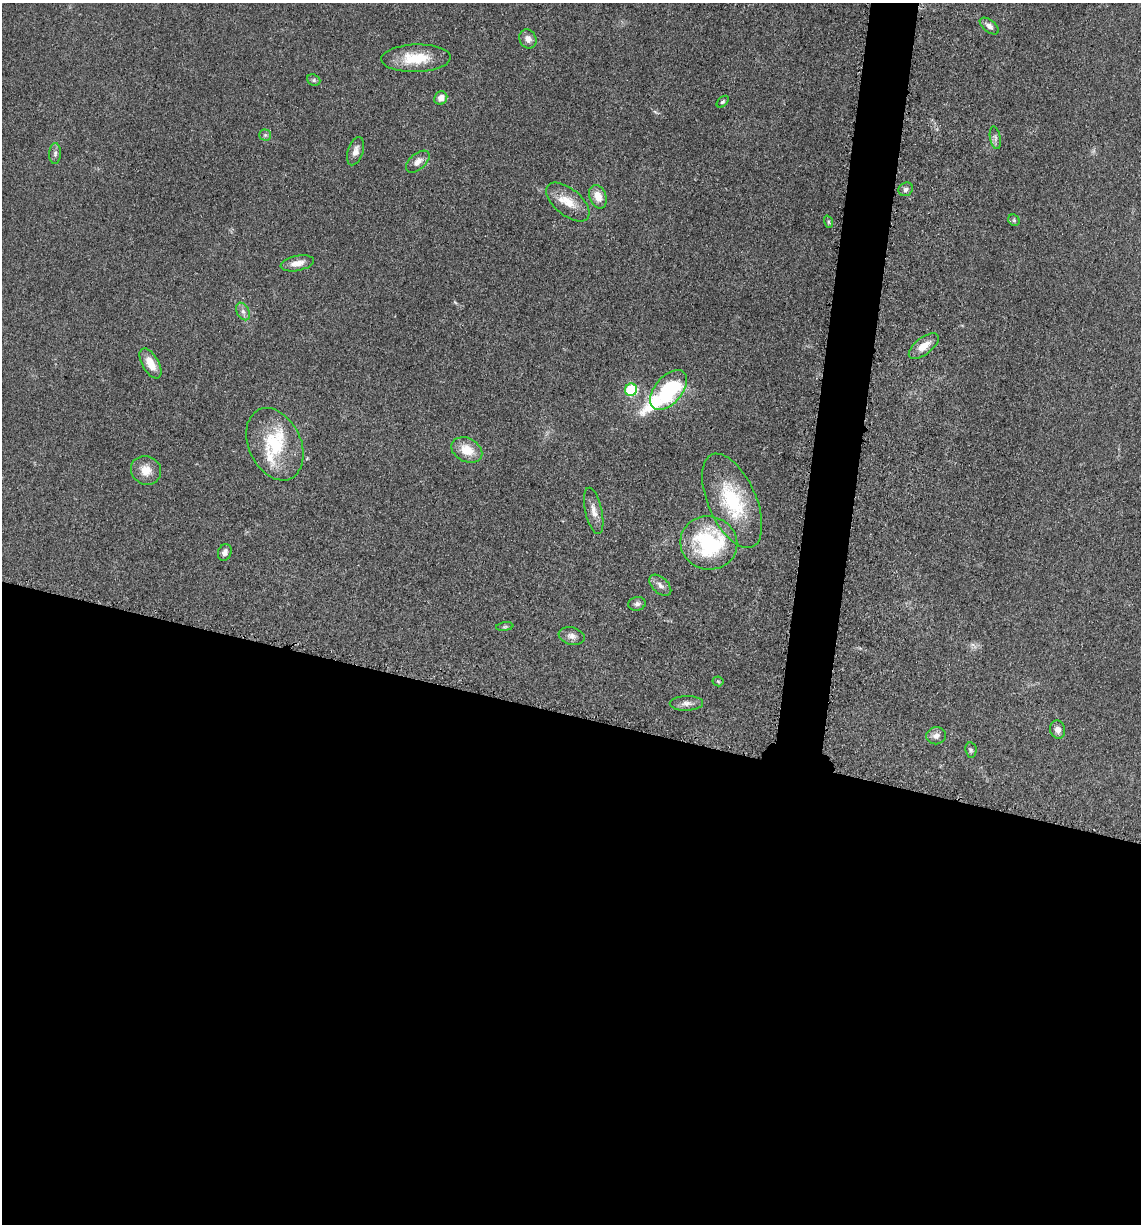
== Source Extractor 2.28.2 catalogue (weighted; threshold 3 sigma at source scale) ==
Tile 14 of 4 x 4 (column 2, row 4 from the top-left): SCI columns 1386-2524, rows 21-1242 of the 4980 x 4922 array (HDU 1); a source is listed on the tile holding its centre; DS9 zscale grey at full resolution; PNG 1143 x 1226 px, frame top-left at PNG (2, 3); each listed source drawn as its Kron ellipse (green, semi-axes under 4 px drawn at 4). Shown black and unused: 44% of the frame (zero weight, under 3 of 5 exposures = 4% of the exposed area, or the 3 px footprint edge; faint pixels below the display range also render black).
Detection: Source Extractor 2.28.2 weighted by HDU 2 'WHT'; one run over the whole footprint, this tile lists its part. Background 0.0564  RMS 0.0058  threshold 0.0261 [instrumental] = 3 sigma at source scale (4.5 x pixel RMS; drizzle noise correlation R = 1.50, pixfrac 1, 0.05/0.05 arcsec/px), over >= 5 px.
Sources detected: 41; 3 inside a brighter listed object's ellipse — not listed separately; the other 38 listed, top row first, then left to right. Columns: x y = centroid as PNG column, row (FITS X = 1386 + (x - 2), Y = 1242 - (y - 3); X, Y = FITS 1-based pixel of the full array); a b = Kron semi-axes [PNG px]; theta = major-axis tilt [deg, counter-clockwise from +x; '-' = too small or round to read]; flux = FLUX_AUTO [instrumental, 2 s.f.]
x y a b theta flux
989 26 11 6 -38 2.7
528 39 10 8 -61 3.1
416 58 35 14 2 19
314 80 7 5 -22 1.2
441 98 7 6 - 3.9
723 102 7 4 44 1.1
265 135 5 5 - 1.2
995 138 11 5 -79 1.9
356 151 14 7 71 3.8
55 153 10 6 89 1.7
418 162 14 8 41 4.1
906 189 7 6 - 2.1
598 197 12 8 -68 6.6
568 202 26 13 -40 11
1014 220 6 5 - 1
828 222 6 4 -72 0.86
297 263 17 7 11 4.9
243 311 9 6 -63 2.2
924 346 18 8 38 7.1
150 363 17 8 -60 9.2
631 390 6 6 - 36
668 390 23 13 49 55
275 444 38 26 -65 31
467 450 16 11 -27 11
146 470 15 14 - 7.6
732 501 50 24 -66 42
594 511 24 8 -77 5.1
709 543 28 26 -13 61
225 552 8 6 66 2.7
660 585 13 7 -43 2.9
637 604 9 7 13 1.9
505 627 9 4 8 1
572 636 13 8 -13 3.3
718 681 5 5 - 0.82
686 703 17 7 1 3.3
1058 730 9 7 -78 2.9
936 736 10 8 10 3.1
971 750 8 5 -82 1.2